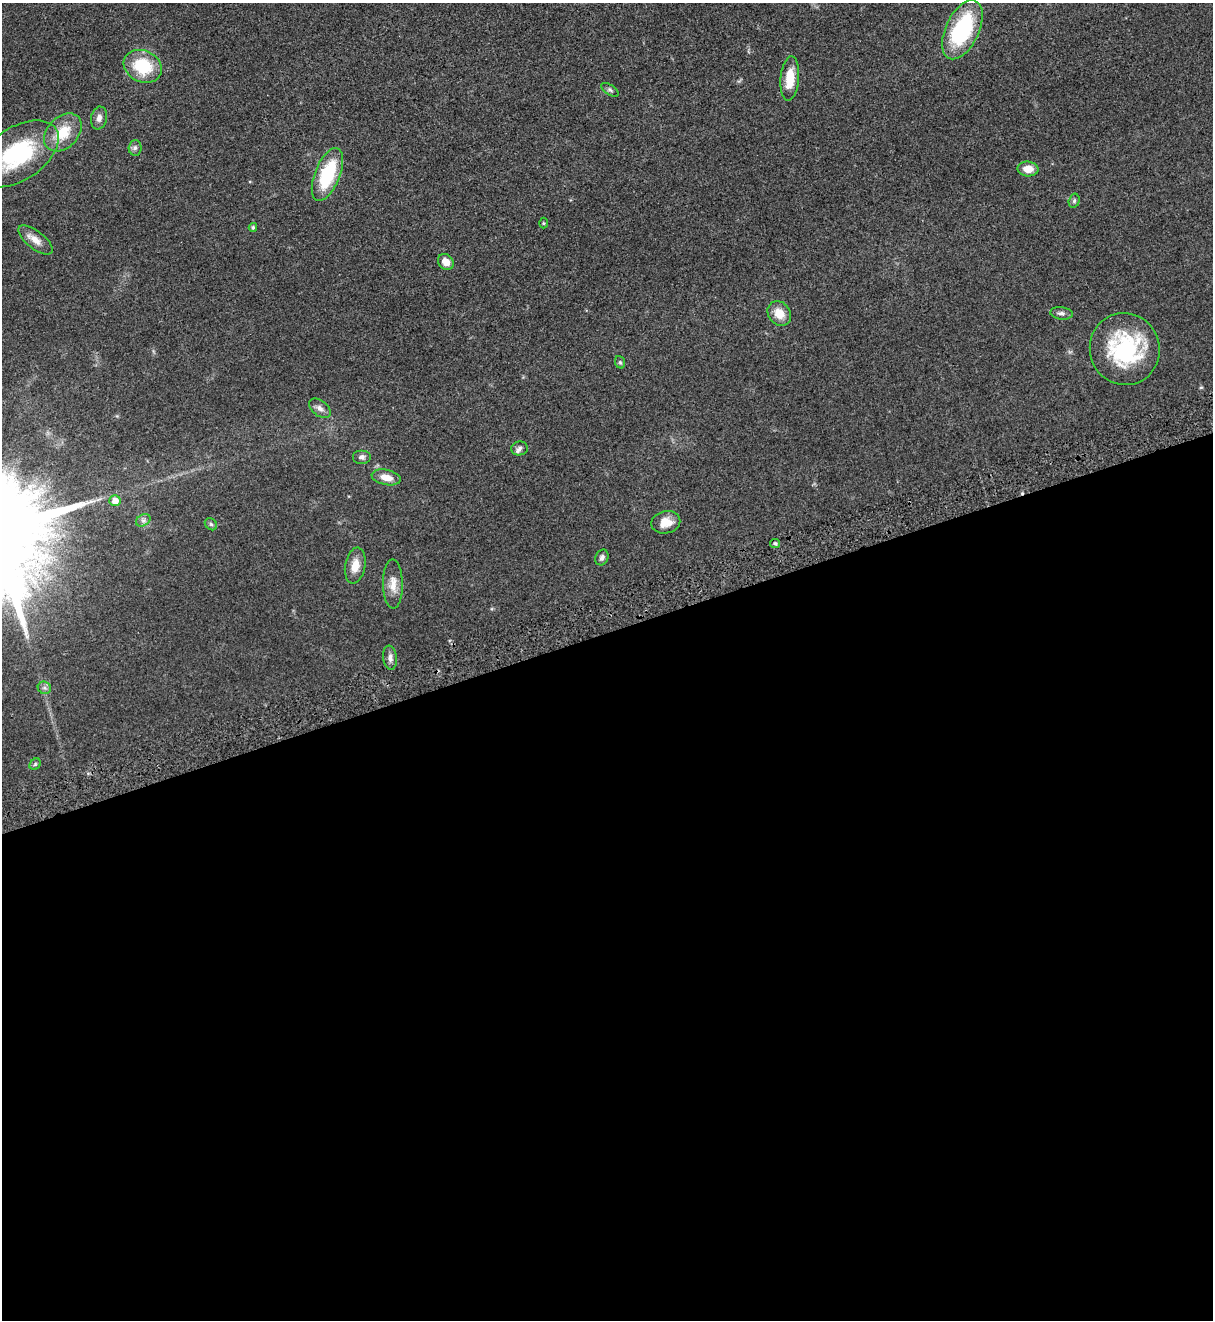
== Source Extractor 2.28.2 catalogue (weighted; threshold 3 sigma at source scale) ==
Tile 15 of 4 x 4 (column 3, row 4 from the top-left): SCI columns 2736-3946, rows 56-1373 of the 5347 x 5383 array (HDU 1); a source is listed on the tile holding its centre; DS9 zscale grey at full resolution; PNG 1215 x 1322 px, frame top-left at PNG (2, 3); each listed source drawn as its Kron ellipse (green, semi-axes under 4 px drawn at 4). Shown black and unused: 52% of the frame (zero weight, under 3 of 5 exposures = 4% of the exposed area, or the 3 px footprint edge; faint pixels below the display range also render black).
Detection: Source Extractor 2.28.2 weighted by HDU 2 'WHT'; one run over the whole footprint, this tile lists its part. Background 0.0758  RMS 0.0069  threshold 0.0309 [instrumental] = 3 sigma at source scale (4.5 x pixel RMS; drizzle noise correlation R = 1.50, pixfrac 1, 0.05/0.05 arcsec/px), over >= 5 px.
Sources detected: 35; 1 inside a brighter listed object's ellipse — not listed separately; the other 34 listed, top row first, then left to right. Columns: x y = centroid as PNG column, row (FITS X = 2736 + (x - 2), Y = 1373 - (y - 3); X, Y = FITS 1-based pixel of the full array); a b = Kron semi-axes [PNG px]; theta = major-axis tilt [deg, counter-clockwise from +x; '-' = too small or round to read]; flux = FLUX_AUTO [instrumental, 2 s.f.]
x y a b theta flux
962 30 32 16 65 57
143 66 20 15 -24 28
790 78 22 9 85 14
610 90 10 5 -33 1.4
99 118 11 8 80 3.3
63 132 22 15 45 17
135 148 8 6 87 1.8
18 154 46 26 33 65
1028 169 10 7 -6 7.5
327 174 28 12 68 38
1074 201 7 5 74 1.3
543 223 5 3 - 0.64
253 227 4 3 - 1
35 240 21 9 -38 5.8
446 262 8 7 - 5.9
779 313 13 11 -53 8.7
1061 313 11 6 -6 2.1
1125 349 36 35 - 64
620 362 6 5 - 0.98
320 408 12 7 -38 3.3
520 448 8 7 - 2
362 457 9 7 0 2
386 477 14 7 -11 6.5
115 501 5 5 - 6.9
143 520 7 5 30 1.8
666 522 14 11 12 7.7
211 524 7 5 -44 1.1
775 543 5 4 - 1
602 557 8 6 65 1.8
355 565 18 10 80 7.7
393 584 24 10 -89 7.4
390 658 12 7 -84 2.8
44 688 7 6 - 1.7
35 764 6 5 - 0.99
Isophote crosses this tile's border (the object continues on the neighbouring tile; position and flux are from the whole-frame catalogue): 1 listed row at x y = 18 154